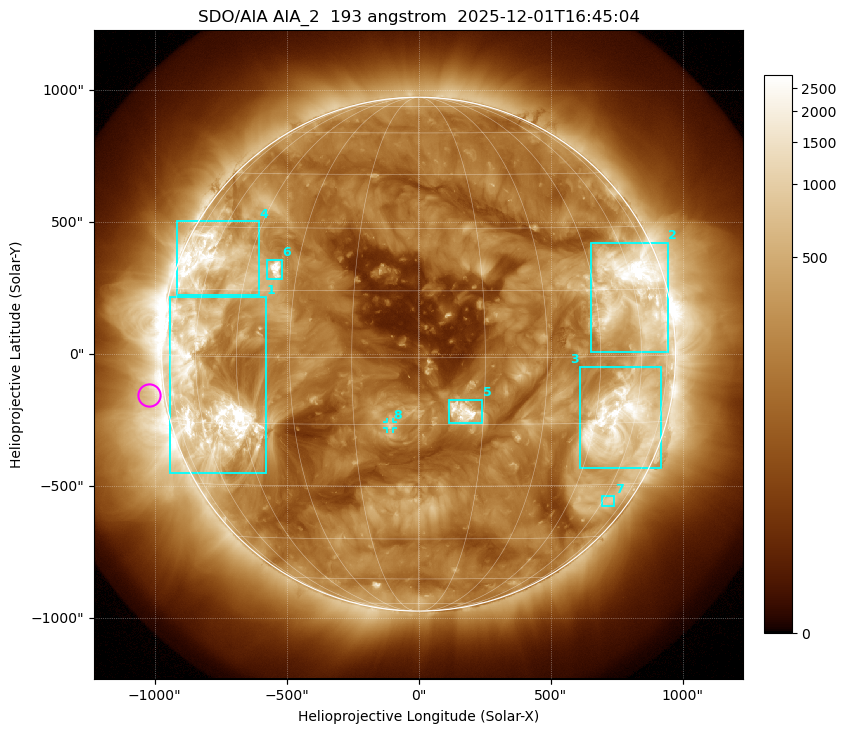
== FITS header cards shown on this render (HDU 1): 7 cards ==
TELESCOP= 'SDO/AIA '           / For AIA: SDO/AIA
INSTRUME= 'AIA_2   '           / For AIA: AIA_ATA1, AIA_ATA2, AIA_ATA3 or AIA_AT
WAVELNTH=                  193 / [angstrom] Wavelength
WAVEUNIT= 'angstrom'           / Wavelength unit: angstrom
DATE-OBS= '2025-12-01T16:45:04.843' / [ISO] Date when observation started; ISO 8
CTYPE1  = 'HPLN-TAN'           / CTYPE1: HPLN
CTYPE2  = 'HPLT-TAN'           / CTYPE2: HPLT

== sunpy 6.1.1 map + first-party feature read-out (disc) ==
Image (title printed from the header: SDO/AIA AIA_2  193 angstrom  2025-12-01T16:45:04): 1024 x 1024 px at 2.4 arcsec/px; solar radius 973 arcsec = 406 px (full disc in frame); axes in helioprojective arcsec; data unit not stated in the header (colour bar unlabelled)
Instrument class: DISC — disc imager (sunpy class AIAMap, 193 A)
Bright regions (active regions / flare kernels): reference = the median radial profile (limb darkening/brightening removed); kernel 9 px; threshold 5 sigma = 515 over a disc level ~192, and >= 1.15x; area >= 12 px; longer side >= 10 px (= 24 arcsec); searched inside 0.97 R_sun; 8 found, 8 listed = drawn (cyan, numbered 1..; 1 of them under ~33 arcsec drawn as corner ticks so the feature stays visible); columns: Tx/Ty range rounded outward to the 5 arcsec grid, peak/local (2 s.f.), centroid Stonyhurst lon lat
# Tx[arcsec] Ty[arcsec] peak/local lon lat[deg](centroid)
1 -945..-575 -450..215 21 -57 -8
2 650..945 5..425 20 +58 +14
3 610..920 -430..-45 14 +54 -15
4 -915..-605 225..505 9.9 -60 +21
5 115..240 -260..-170 17 +10 -12
6 -575..-515 280..360 16 -36 +20
7 690..745 -575..-535 3.5 +63 -34
8 -120..-95 -280..-255 6.2 -7 -15
Off-limb structures (1.02-1.3 R_sun): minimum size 162 px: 3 found; the strongest spans PA ~60..135 deg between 1.02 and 1.3 R_sun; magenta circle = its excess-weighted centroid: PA ~100 deg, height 1.06 R_sun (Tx ~-1020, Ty ~-155 arcsec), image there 2.4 x the reference